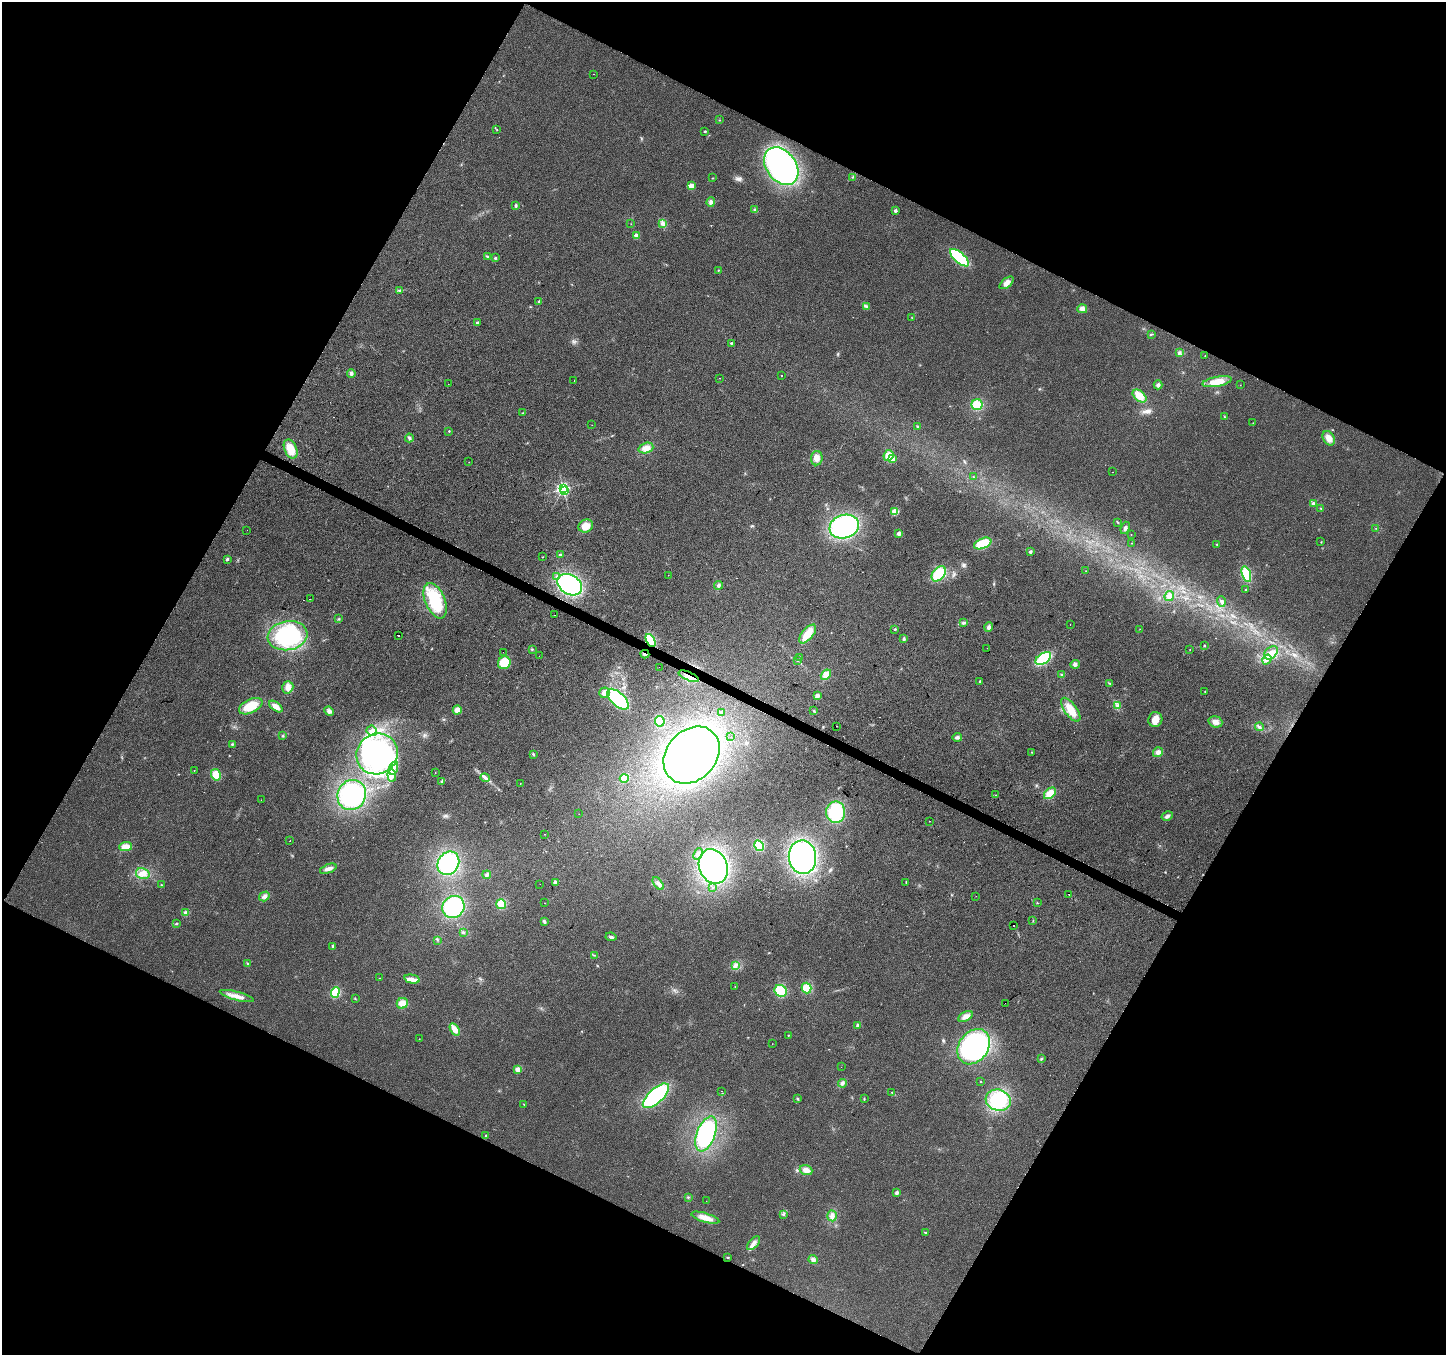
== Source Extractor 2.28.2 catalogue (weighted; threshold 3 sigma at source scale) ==
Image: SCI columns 6-5781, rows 265-5676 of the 5781 x 5874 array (HDU 1 of 3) = the unmasked area's bounding box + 8 px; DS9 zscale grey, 4 x 4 block average (1 PNG px = mean of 4 x 4 image px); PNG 1448 x 1357 px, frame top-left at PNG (2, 2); each listed source drawn as its Kron ellipse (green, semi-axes under 4 px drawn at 4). Shown black and unused: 46% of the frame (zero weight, under 2 of 3 exposures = <1% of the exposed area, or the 3 px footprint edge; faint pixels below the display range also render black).
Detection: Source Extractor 2.28.2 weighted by HDU 2 'WHT'. Background 0.0221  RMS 0.0079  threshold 0.0355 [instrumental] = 3 sigma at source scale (4.5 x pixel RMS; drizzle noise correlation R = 1.50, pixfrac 1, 0.0396/0.0396 arcsec/px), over >= 5 px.
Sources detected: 273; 11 inside a brighter object's white glare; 9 cosmic-ray / hot-pixel residue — neither listed nor drawn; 1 coinciding with a brighter row at this scale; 8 inside a brighter listed object's ellipse — not listed separately; the other 244 listed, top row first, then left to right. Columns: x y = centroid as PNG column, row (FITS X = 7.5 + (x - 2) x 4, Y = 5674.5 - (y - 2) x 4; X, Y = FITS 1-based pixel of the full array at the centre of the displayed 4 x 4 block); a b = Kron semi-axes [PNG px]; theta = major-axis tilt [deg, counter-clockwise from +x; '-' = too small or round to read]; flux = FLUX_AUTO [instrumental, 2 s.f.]
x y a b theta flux
593 74 2 2 - 2.8
720 120 2 2 - 1.9
497 130 2 2 - 2.2
705 131 2 2 - 12
781 166 21 15 -53 880
853 177 2 2 - 1.7
713 178 2 2 - 1.5
691 186 2 2 - 150
711 202 5 4 - 12
516 206 4 3 - 6.1
755 210 3 3 - 7.1
895 211 3 3 - 8.8
663 223 3 2 - 7.9
631 224 2 2 - 1.4
636 236 2 2 - 110
487 256 3 2 - 5.7
495 258 3 2 - 6.4
959 258 12 5 -41 320
718 270 2 2 - 2.9
1007 283 8 4 40 28
400 290 3 2 - 5
539 301 3 2 - 5
866 306 4 2 - 7.7
1082 309 5 4 - 23
912 318 2 2 - 1.4
477 323 2 2 - 18
1151 334 3 2 - 4.4
731 343 3 2 - 4.8
1180 353 3 3 - 7.3
1205 356 2 2 - 2.2
351 374 4 3 - 10
781 375 2 2 - 1.6
719 378 2 2 - 1.4
574 380 2 2 - 1.5
1217 382 15 5 11 72
448 384 2 2 - 2.9
1158 385 4 3 - 10
1240 385 2 2 - 1.1
1139 396 8 5 -40 58
977 405 5 5 - 73
523 413 2 2 - 2.4
1224 417 2 2 - 2.4
1253 423 2 2 - 1.6
592 425 2 2 - 0.83
917 427 3 2 - 5.3
449 431 2 2 - 5.8
409 438 4 3 - 7.9
1329 438 8 5 -60 37
646 448 7 5 18 33
291 449 10 6 -65 76
888 455 6 5 - 54
817 458 7 5 83 28
892 459 2 2 - 91
469 462 2 2 - 0.86
1113 472 2 2 - 1.7
973 477 2 2 - 3.8
563 489 2 2 - 1300
565 491 2 2 - 42
1313 504 4 3 - 9.1
1321 508 3 2 - 3.4
895 512 4 4 - 45
1118 522 2 2 - 2.4
586 526 7 6 - 45
844 527 15 11 17 600
1125 528 6 3 70 12
1376 528 2 2 - 1.2
247 530 2 2 - 1.6
899 533 4 3 - 15
1131 535 2 2 - 1.3
1321 542 2 2 - 2.1
983 543 9 5 22 140
1132 543 2 2 - 1.7
1217 544 2 2 - 2.2
1030 552 2 2 - 31
560 555 3 2 - 4.7
542 557 2 2 - 1.8
227 559 3 2 - 8.2
1086 571 2 2 - 1.7
939 574 9 5 49 170
1246 574 8 4 -72 160
668 575 2 2 - 1.1
557 576 2 2 - 9.6
570 585 13 9 -32 600
718 585 4 3 - 8.3
1245 589 2 2 - 2.9
1169 596 5 4 - 19
310 599 2 2 - 6.1
435 601 18 10 -67 280
1221 601 5 2 - 6.5
554 615 2 2 - 4.6
339 619 3 2 - 2.5
963 622 2 2 - 2.7
1070 625 2 2 - 1.6
989 627 5 4 - 14
895 629 2 2 - 15
1140 629 2 2 - 0.91
808 634 11 5 50 86
287 636 20 14 9 520
398 636 2 2 - 16
904 639 4 3 - 7.6
651 640 7 4 -62 170
1204 646 2 2 - 4.5
987 648 2 2 - 0.88
532 649 2 2 - 2.9
1190 650 2 2 - 1.6
503 652 2 2 - 1
1271 653 8 5 41 36
645 654 4 2 - 12
539 656 2 2 - 0.89
799 657 2 2 - 1.3
1043 658 8 5 35 180
1267 659 5 3 - 15
798 661 2 2 - 2.2
504 663 7 6 - 88
1075 664 4 4 - 11
659 667 2 2 - 1.1
826 675 6 4 42 41
1062 675 3 2 - 5.3
689 676 11 3 -23 28
980 682 3 2 - 4.6
1110 684 2 2 - 2.6
288 687 6 5 - 29
1205 692 2 2 - 5
604 693 5 5 - 24
817 696 4 3 - 17
618 699 13 6 -43 360
1117 705 3 2 - 5.4
251 706 12 6 26 98
276 707 8 4 -38 31
457 710 5 4 - 26
1071 710 14 6 -54 78
329 711 5 4 - 17
814 711 3 2 - 4
721 712 2 2 - 2
1155 720 7 7 - 40
660 721 5 4 - 81
1215 722 7 5 -19 28
836 726 2 2 - 5.5
1259 727 4 2 - 8.1
372 731 5 5 - 19
283 736 2 2 - 4.8
730 737 2 2 - 4.6
957 737 5 3 - 9.8
232 744 2 2 - 3.7
1032 752 2 2 - 2.2
1158 752 5 4 - 20
377 754 21 20 - 380
533 754 4 2 - 5.1
692 755 31 24 47 1400
394 768 7 3 72 17
194 770 2 2 - 1.5
435 773 2 2 - 2.1
216 775 6 4 -61 61
392 775 6 4 -87 20
485 778 5 3 - 11
624 778 4 4 - 61
442 781 3 2 - 4
520 784 2 2 - 1.2
1050 793 7 4 43 61
352 795 15 14 - 380
995 795 2 2 - 1.2
261 800 2 2 - 1
836 812 11 9 -90 210
579 814 2 2 - 0.73
1167 816 6 3 30 13
930 821 2 2 - 10
545 834 2 2 - 1.4
290 841 2 2 - 1.7
759 846 5 4 - 110
126 847 6 4 2 38
698 854 6 3 66 14
802 857 17 13 -82 950
448 863 12 10 59 360
713 866 18 14 -68 1000
328 869 9 3 21 24
143 874 7 5 -14 29
487 875 4 2 - 7.8
555 882 3 3 - 18
906 882 3 2 - 2.9
658 883 7 3 -54 14
540 884 2 2 - 0.76
161 885 2 2 - 2.3
712 887 2 2 - 1.8
1069 894 2 2 - 14
264 896 5 4 - 17
976 896 2 2 - 1.5
545 903 2 2 - 2.5
1037 903 2 2 - 2.3
501 904 5 5 - 71
453 907 11 10 - 330
186 913 2 2 - 82
1033 920 3 2 - 2.5
544 921 3 3 - 6.6
176 924 2 2 - 3.4
1014 925 2 2 - 14
463 932 2 2 - 2.2
611 937 5 3 - 10
437 940 2 2 - 1.7
333 946 4 2 - 6.2
594 955 2 2 - 2.3
247 963 2 2 - 1.9
735 966 4 3 - 11
380 978 2 2 - 0.79
412 979 8 3 -13 31
735 986 2 2 - 1.4
807 988 5 5 - 78
781 991 6 5 - 160
335 992 5 4 - 120
237 996 18 3 -15 38
355 998 2 2 - 1.6
402 1003 5 5 - 42
1005 1003 2 2 - 2.3
965 1016 8 4 29 25
858 1025 2 2 - 55
455 1029 7 3 -58 39
788 1035 2 2 - 5.9
419 1039 2 2 - 0.95
772 1044 2 2 - 1.3
974 1047 19 14 54 830
1041 1059 2 2 - 2.3
841 1067 2 2 - 0.6
518 1069 4 4 - 22
981 1081 2 2 - 3.8
842 1083 4 3 - 9.1
722 1091 2 2 - 2.5
892 1092 2 2 - 1.4
656 1096 16 7 42 400
797 1099 3 2 - 4.3
864 1099 2 2 - 3.2
998 1100 13 10 -17 250
524 1104 2 2 - 1.7
706 1134 18 9 69 430
486 1135 2 2 - 9.3
806 1170 6 5 - 29
897 1193 3 3 - 12
688 1197 2 2 - 2.8
706 1201 2 2 - 1.1
784 1214 2 2 - 3.2
832 1216 5 4 - 19
705 1218 14 4 -16 49
925 1232 2 2 - 2.6
753 1243 8 4 46 23
728 1257 3 2 - 3.5
813 1260 5 4 - 14
Overlapping masked pixels (flux is a lower limit): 3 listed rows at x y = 651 640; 645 654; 689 676
Diffuse or blended objects may show on this block-average render without a row.